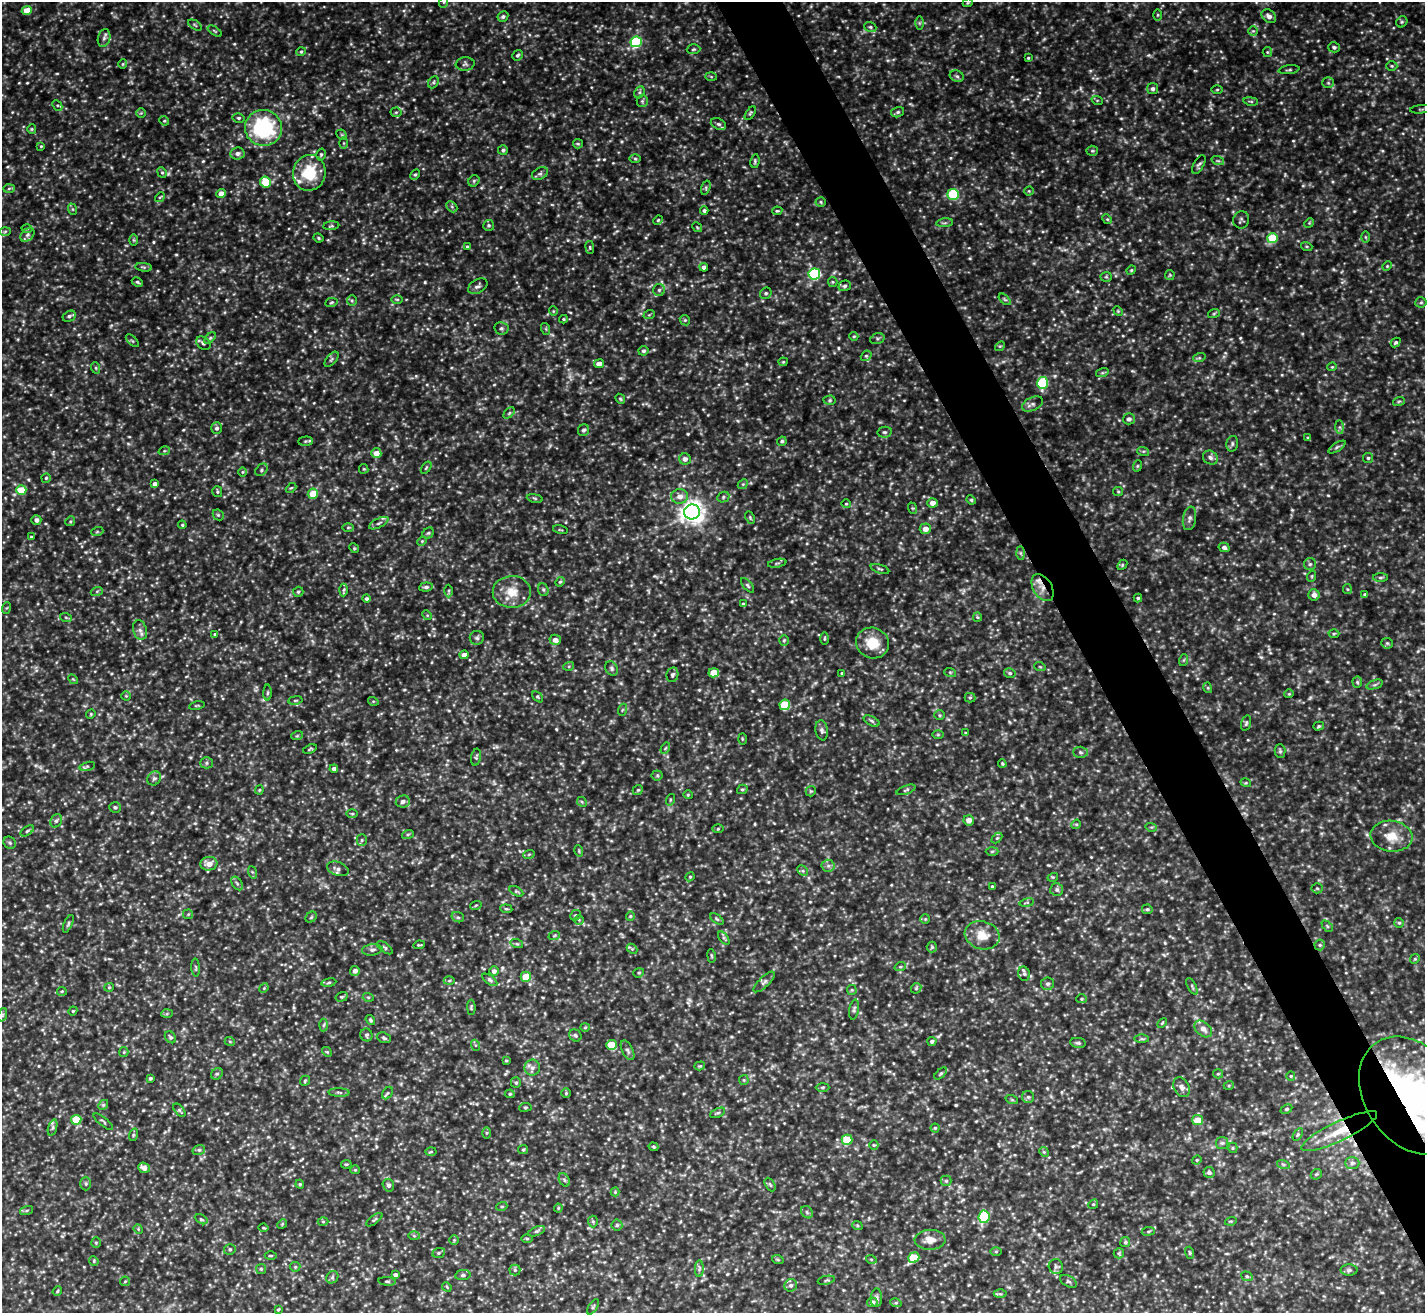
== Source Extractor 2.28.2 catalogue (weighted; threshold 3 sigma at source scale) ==
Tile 6 of 4 x 4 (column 2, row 2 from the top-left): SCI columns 1424-2846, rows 2775-4085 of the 5696 x 5683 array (HDU 1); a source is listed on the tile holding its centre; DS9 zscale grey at full resolution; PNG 1427 x 1315 px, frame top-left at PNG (2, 2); each listed source drawn as its Kron ellipse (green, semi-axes under 4 px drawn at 4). Shown black and unused: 4% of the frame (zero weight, under 3 of 5 exposures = <1% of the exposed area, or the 3 px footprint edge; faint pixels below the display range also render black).
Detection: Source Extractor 2.28.2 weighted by HDU 2 'WHT'; one run over the whole footprint, this tile lists its part. Background 0.232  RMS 0.028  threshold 0.126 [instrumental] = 3 sigma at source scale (4.5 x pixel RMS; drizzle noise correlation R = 1.50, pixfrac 1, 0.05/0.05 arcsec/px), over >= 5 px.
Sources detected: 639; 1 too faint to see at this stretch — neither listed nor drawn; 6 inside a brighter listed object's ellipse — not listed separately; of the other 632, all 500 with FLUX_AUTO >= 2.81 (the completeness limit of this list) listed and drawn (132 fainter detections not listed), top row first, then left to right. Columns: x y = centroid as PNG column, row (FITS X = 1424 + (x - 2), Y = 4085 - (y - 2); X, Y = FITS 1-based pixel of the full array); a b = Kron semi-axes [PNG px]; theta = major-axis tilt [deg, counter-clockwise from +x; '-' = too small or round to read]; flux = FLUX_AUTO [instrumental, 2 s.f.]
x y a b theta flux
444 2 6 3 71 3
968 3 5 4 - 3
27 11 5 4 - 34
1158 15 5 3 - 2.9
1269 16 8 6 -40 13
503 17 5 5 - 6.7
1402 22 6 5 - 4.6
919 23 6 4 90 4.1
195 25 7 3 -33 3.3
870 27 6 5 - 4.9
215 31 8 3 -34 3.1
1253 31 5 5 - 4.2
104 38 9 6 74 8.7
636 42 6 5 - 220
1334 47 6 5 - 5.9
693 49 7 5 3 4.3
301 52 5 4 - 3.6
1267 52 5 4 - 3.1
518 55 5 5 - 5.1
1028 58 3 3 - 2.9
123 64 4 4 - 2.9
465 64 9 6 7 6.9
1392 66 5 5 - 4.1
1289 70 10 3 8 3.9
957 76 7 5 -22 6.6
711 77 6 4 -2 3.3
433 82 6 4 62 4.6
1328 83 6 5 - 4.8
1153 89 5 5 - 7.4
1217 90 5 3 - 3.3
639 92 6 4 63 5.1
1097 100 6 3 -18 2.9
642 101 6 5 - 5.1
1251 101 7 3 -9 4
57 105 6 4 -46 3.9
1421 109 11 3 5 4.1
396 112 5 5 - 4
898 112 6 5 - 5.1
141 113 4 4 - 2.9
750 113 8 4 57 4
239 118 6 4 -12 4.6
164 121 5 4 - 3.4
718 124 8 5 -26 7
263 128 18 18 - 260
32 129 5 4 - 3.3
342 135 6 4 -45 3.9
344 143 6 4 -90 3.5
578 144 5 4 - 3.4
41 146 4 4 - 2.9
503 150 5 5 - 5.2
1092 151 5 5 - 4.2
237 153 7 6 - 11
321 154 6 4 75 4.6
635 158 6 4 -2 4.1
755 161 7 4 81 4.4
1218 161 6 4 -18 4.1
1199 165 10 5 60 6.7
162 172 5 4 - 4.1
309 173 18 16 77 100
415 174 5 4 - 4
540 174 8 6 28 6.3
474 181 6 5 - 4.5
265 182 5 5 - 71
9 188 6 4 2 4.2
706 188 7 4 72 4.6
1029 191 4 4 - 3.1
221 194 5 4 - 20
953 194 5 5 - 150
160 197 5 4 - 3.3
821 202 5 4 - 3.7
452 207 6 4 -45 5
72 209 6 4 -71 3.5
704 211 4 4 - 5.9
777 211 5 4 - 3.1
1107 219 5 4 - 3.3
658 220 5 4 - 2.9
1241 220 9 8 - 6.4
945 223 8 3 5 4.7
1309 223 5 4 - 2.8
489 225 5 5 - 5.1
331 226 8 3 4 3.7
697 227 5 4 - 3.4
27 229 5 3 - 2.9
5 231 6 4 3 3.5
28 235 8 5 41 7.1
1365 237 6 4 -89 3.5
318 238 5 3 - 3.6
1272 238 5 5 - 90
134 240 6 4 -89 3.3
467 246 4 3 - 2.9
1307 246 6 4 -19 3.3
590 247 6 3 -82 3
1387 266 5 4 - 2.9
144 267 8 3 -6 4.9
704 267 4 4 - 9
1131 270 5 4 - 3.2
814 274 6 5 - 330
1170 275 5 4 - 3.1
1106 277 5 5 - 3.9
137 282 6 4 -28 4.5
833 282 5 4 - 3.1
478 286 10 6 29 8.9
845 286 6 5 - 6.3
659 290 6 6 - 6
766 293 6 5 - 5.7
397 299 5 3 - 3.3
1005 299 7 4 -44 4.4
352 301 5 5 - 3.8
331 302 6 4 10 3.8
1421 302 5 5 - 4.4
553 311 5 4 - 2.9
1118 311 5 4 - 2.9
1214 313 6 4 20 3.4
649 315 6 3 19 3
69 316 7 5 26 6.6
563 319 4 4 - 2.9
685 320 5 4 - 3.5
501 328 7 6 - 6.6
546 329 6 4 -72 3.1
854 336 4 4 - 3.3
210 338 7 4 45 4.8
877 339 7 5 17 5.1
132 341 8 3 -44 3.4
1396 342 5 4 - 4.6
203 343 8 6 -39 8.5
1000 346 5 4 - 3.4
643 351 5 5 - 5.8
866 356 6 4 41 5.1
1199 358 6 4 17 4.2
331 359 9 5 49 5.7
783 362 4 4 - 3
599 364 5 4 - 19
1332 367 4 4 - 2.9
96 368 6 3 -71 3.3
1102 373 6 4 18 4.3
1042 383 6 5 - 170
620 399 5 4 - 3.7
830 400 6 4 2 4.3
1399 401 6 3 19 3.7
1033 404 11 6 25 9.8
509 413 7 4 46 4
1129 419 6 5 - 8.8
1340 427 7 4 -90 6
217 428 6 5 - 7.3
584 430 6 5 - 6.2
885 432 7 5 11 6.1
1308 438 3 3 - 3.1
306 441 7 4 3 4.3
782 441 5 4 - 5.1
1232 444 8 5 76 6.1
1337 447 10 4 32 5.4
164 451 6 3 18 3.2
1143 451 6 4 -17 3.9
376 453 5 5 - 24
1210 458 8 6 -33 9.3
1368 458 5 5 - 4.4
685 459 6 5 - 11
1137 466 6 3 71 3.2
426 468 7 3 54 3.3
364 469 5 4 - 3.1
262 470 7 5 45 5.9
242 472 5 3 - 3
46 478 4 4 - 3.6
155 484 4 4 - 11
743 484 5 4 - 3.9
291 488 6 3 42 3.2
21 490 5 5 - 63
1118 491 5 4 - 3.1
217 492 5 5 - 4.3
313 494 5 5 - 61
680 496 8 7 - 19
723 497 6 5 - 4.8
535 498 8 4 -9 4.2
971 500 5 4 - 3.6
932 503 5 4 - 19
846 504 5 4 - 3.1
912 508 6 4 -71 3.1
692 512 8 7 - 2100
218 515 6 5 - 4.4
750 517 6 4 -65 3.9
1189 518 12 6 80 10
36 520 5 4 - 10
70 521 5 4 - 3.3
379 523 10 4 26 7.6
182 525 4 3 - 3.1
348 527 6 4 1 3.7
925 529 5 5 - 20
560 530 7 3 -13 2.8
97 532 6 4 19 3.4
428 533 6 5 - 4.5
31 537 3 3 - 3.5
422 541 5 4 - 3
1224 547 5 4 - 8.4
354 548 5 4 - 3.1
1020 553 7 4 -89 5
777 563 9 3 11 3.7
1310 564 6 6 - 5.7
1122 565 6 4 49 3.6
880 569 9 3 -18 4.8
1312 576 6 3 72 3.2
1380 578 7 4 0 4.5
560 582 5 4 - 3.5
747 585 8 4 -49 5.5
426 587 7 4 7 6.9
1042 588 15 9 -58 28
1347 589 5 4 - 3.2
344 590 6 4 87 4.7
543 590 6 5 - 5.3
97 591 6 4 19 4.4
449 591 6 4 89 4.1
298 592 5 5 - 4.2
512 592 19 16 1 51
1365 594 4 3 - 4.2
1314 595 6 5 - 14
1138 598 4 4 - 3.6
366 599 4 4 - 5.4
743 604 3 3 - 2.8
6 608 6 4 70 3.3
427 615 5 4 - 3.2
977 617 5 4 - 3.5
66 618 6 4 -20 3.3
140 630 10 6 -72 12
215 634 3 3 - 3.4
1334 634 5 3 - 3.3
477 638 7 7 - 7
824 639 6 3 89 3.1
555 640 6 5 - 16
784 640 5 4 - 3.7
872 643 17 15 -24 63
1387 643 6 5 - 4.6
464 655 4 4 - 16
1184 660 6 4 70 3.2
569 666 5 3 - 3.2
1040 667 6 3 -19 2.9
612 668 8 6 -57 6.4
950 672 6 3 -18 3.2
714 673 5 4 - 46
842 673 3 3 - 2.9
1010 673 6 4 -15 4.9
672 675 7 6 - 6.1
73 679 5 4 - 3.1
1357 682 5 5 - 4.4
1375 685 8 3 19 5.2
1208 688 5 3 - 3
268 693 8 4 89 4.6
1289 694 4 4 - 3.1
126 696 4 4 - 3
538 697 6 3 -42 3.1
970 698 5 5 - 3.9
295 700 7 3 9 3.3
373 701 5 3 - 3
785 705 5 5 - 110
197 706 8 3 10 3.2
622 710 6 4 71 3.3
91 714 5 4 - 3.3
939 715 5 5 - 3.9
872 721 8 4 -28 5.4
1246 723 8 4 75 4.6
1319 726 5 4 - 4.1
822 730 10 6 -82 8.6
965 733 4 3 - 2.9
938 735 6 4 1 3.2
297 736 6 3 19 3.3
742 739 5 3 - 2.9
665 748 6 4 59 3.5
310 749 7 3 21 3.6
1280 751 6 5 - 4.8
1080 752 7 5 -2 6.1
476 757 8 5 80 5
206 763 6 5 - 5.2
1002 764 4 3 - 3.2
87 766 8 4 15 5.2
334 769 4 4 - 8.4
657 775 5 5 - 4
154 778 7 6 - 7.3
1246 783 5 3 - 2.8
742 789 5 4 - 3.9
259 790 4 4 - 3
638 790 5 4 - 3.9
906 790 10 3 20 4.7
811 791 5 5 - 3.6
688 795 4 4 - 2.8
670 800 6 4 73 3.1
403 801 7 6 - 11
582 802 5 4 - 3.8
115 807 6 5 - 5.4
352 814 5 3 - 2.9
969 820 5 5 - 18
56 821 7 5 61 6
1076 824 5 4 - 3.4
1151 827 6 3 -16 3.2
718 829 5 4 - 3
27 831 7 4 35 4.6
408 834 6 4 19 3.8
1391 836 21 15 -6 49
997 838 6 4 44 3.7
362 840 5 5 - 4.5
10 843 6 5 - 5.5
579 851 6 3 -73 2.9
992 851 6 4 2 3.7
529 854 6 3 20 3.2
209 864 8 7 - 24
828 866 6 6 - 7.6
338 869 11 6 -20 12
803 871 6 4 -45 5.2
252 872 6 4 -71 3.8
690 877 5 4 - 3.3
1053 877 5 3 - 2.9
237 883 7 5 -55 5.3
992 887 4 3 - 3.3
1317 888 5 5 - 3.8
1057 889 6 6 - 6.8
516 891 7 4 -30 4.6
1027 903 7 3 9 3.5
476 905 6 3 19 3.3
506 909 6 4 -7 3.8
1147 909 5 4 - 4.9
188 914 5 5 - 3.1
575 915 6 4 42 4.4
630 916 4 4 - 3.3
311 917 6 5 - 3.9
458 917 6 5 - 5
717 919 7 4 -36 4.2
925 919 5 5 - 3.5
579 920 5 5 - 3.7
1399 923 5 5 - 4.4
68 924 9 3 67 4.7
1327 926 6 4 -46 3.5
982 935 18 14 -16 46
554 936 6 3 20 3.2
724 938 7 4 -53 5.2
517 944 6 4 -18 4.1
419 945 6 3 8 3.3
1320 945 5 5 - 4.6
932 947 5 5 - 4
385 948 9 4 -38 5.2
632 949 6 4 -42 3.6
372 950 10 5 6 9.3
711 956 7 3 -81 3.3
1415 959 5 4 - 3.3
196 967 9 4 -88 4.1
900 967 6 3 18 3.4
355 971 5 5 - 12
494 971 5 4 - 9.7
639 973 5 4 - 3.8
1024 974 7 6 - 6.3
526 977 5 5 - 47
490 980 8 4 -36 5.9
449 981 5 3 - 3
764 982 14 5 44 8.9
329 983 7 4 9 4.2
1048 984 6 6 - 6.5
1192 986 9 3 -61 4.3
109 987 5 4 - 3.2
264 988 5 4 - 3.1
916 988 6 4 46 4
852 990 5 5 - 3.6
62 991 5 4 - 3.3
342 997 6 4 18 4.1
368 997 5 3 - 3.2
1081 999 5 4 - 3.7
471 1007 7 3 -89 3.6
854 1010 10 4 81 6.2
73 1011 4 4 - 3
167 1014 6 4 2 3.7
2 1015 7 4 71 4
370 1020 5 3 - 4.1
1162 1023 6 3 46 2.8
324 1025 6 4 87 4
585 1027 4 4 - 3
1203 1029 10 6 -41 16
366 1035 6 6 - 5.3
575 1035 6 5 - 5.6
170 1037 6 5 - 6
384 1038 7 5 -21 5.4
1142 1039 7 4 -1 4.1
932 1041 4 4 - 6.1
230 1042 5 3 - 2.9
1078 1043 8 5 -8 5.5
475 1045 5 3 - 3.3
611 1045 5 5 - 52
627 1050 10 5 -62 7.7
124 1052 5 4 - 3.3
327 1052 5 4 - 3.5
506 1061 4 3 - 3.1
700 1066 5 4 - 3.3
532 1068 8 8 - 12
941 1073 8 4 42 4.3
217 1074 6 5 - 5.2
1218 1074 5 4 - 3.6
1291 1076 4 4 - 3
150 1078 3 3 - 4.5
744 1080 5 5 - 3.4
305 1081 5 4 - 3.7
516 1083 5 5 - 5.4
1229 1085 5 3 - 3
823 1087 7 3 1 3.5
1182 1087 10 7 -60 12
339 1092 10 4 -1 5.4
388 1093 7 4 54 4.8
566 1093 5 5 - 3.8
510 1094 5 4 - 4.3
1412 1096 64 47 -55 950
1028 1097 6 6 - 5.4
1012 1100 6 4 -19 3.6
103 1105 5 4 - 3.8
525 1107 6 3 8 3.4
1286 1109 6 4 26 3.9
179 1110 8 4 -48 4.5
717 1113 8 4 25 4.7
76 1120 5 5 - 64
1198 1120 5 5 - 43
103 1122 12 3 -39 4.5
53 1128 8 4 71 5.7
935 1128 4 4 - 3.9
1339 1131 42 9 25 85
487 1133 5 3 - 3.1
1298 1134 7 4 59 4
133 1135 6 4 72 3.5
847 1140 5 5 - 92
1222 1143 6 6 - 5.3
874 1145 5 4 - 3.4
653 1147 5 4 - 3.4
1233 1148 5 5 - 3.4
199 1150 6 5 - 5.2
523 1150 5 4 - 3.3
431 1152 5 3 - 3.1
1044 1152 5 4 - 3.3
1197 1160 5 4 - 3.1
1352 1163 7 6 - 7.3
346 1164 5 3 - 3
1283 1164 6 4 -19 4.1
144 1168 6 5 - 15
355 1170 5 4 - 3.3
1209 1172 5 5 - 6.3
1316 1174 6 4 42 3.7
564 1180 7 5 -59 5.1
946 1181 5 5 - 3.9
86 1184 7 5 90 5.4
300 1184 4 4 - 3.1
388 1185 6 5 - 8.7
770 1185 7 4 -62 4.5
615 1192 4 4 - 2.9
1093 1204 5 4 - 3.3
502 1206 5 3 - 3.1
558 1208 4 4 - 2.9
27 1211 7 3 19 4
807 1212 7 5 -48 5.4
984 1217 6 5 - 150
201 1219 7 4 -29 3.9
374 1220 9 4 37 5.1
593 1221 6 5 - 4.2
1231 1221 6 3 17 3.1
323 1222 5 3 - 2.9
282 1224 5 4 - 2.9
617 1225 5 5 - 4.7
857 1225 5 3 - 3
264 1228 5 3 - 2.9
138 1229 5 4 - 2.8
536 1231 9 4 21 5.4
1148 1231 6 3 8 3.8
414 1236 6 4 -2 3.6
527 1239 6 4 -1 3.2
454 1240 5 5 - 3.5
930 1240 15 10 2 26
1125 1242 5 5 - 4.7
96 1243 5 4 - 3.8
230 1249 6 5 - 5.1
996 1251 5 3 - 3
439 1253 6 5 - 4.3
1119 1253 5 5 - 3.9
1190 1253 6 4 -73 3.7
271 1256 6 3 0 3
914 1258 6 5 - 86
871 1259 5 3 - 2.8
778 1260 6 4 -19 3.4
94 1261 5 4 - 2.8
295 1267 5 5 - 3.7
1056 1267 7 7 - 7.3
261 1269 5 5 - 3.7
699 1269 8 4 89 6.5
515 1270 5 5 - 4.6
1349 1270 8 5 1 6.5
395 1275 4 3 - 7.7
463 1275 7 5 9 5.6
1247 1276 6 4 -22 4.6
332 1277 7 5 47 5.4
826 1280 9 2 11 3.2
125 1281 5 4 - 3.5
387 1281 8 3 -5 4.3
1068 1281 9 5 -29 6.2
791 1285 6 6 - 8.1
447 1287 5 4 - 2.8
57 1291 5 4 - 3.1
1000 1294 6 4 -1 4.3
876 1298 9 6 89 7.6
872 1302 5 5 - 14
896 1303 6 3 -17 3.6
593 1307 9 3 57 4.3
278 1309 4 3 - 3.2
Overlapping masked pixels (flux is a lower limit): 3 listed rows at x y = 1042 588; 1412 1096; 1339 1131
Isophote crosses this tile's border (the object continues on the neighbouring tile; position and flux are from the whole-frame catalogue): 2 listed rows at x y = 444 2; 1412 1096
Unlisted compact peaks at least as high as the median listed source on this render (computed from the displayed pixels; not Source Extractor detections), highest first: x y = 1012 756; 1261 657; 970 258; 699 690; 1207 538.